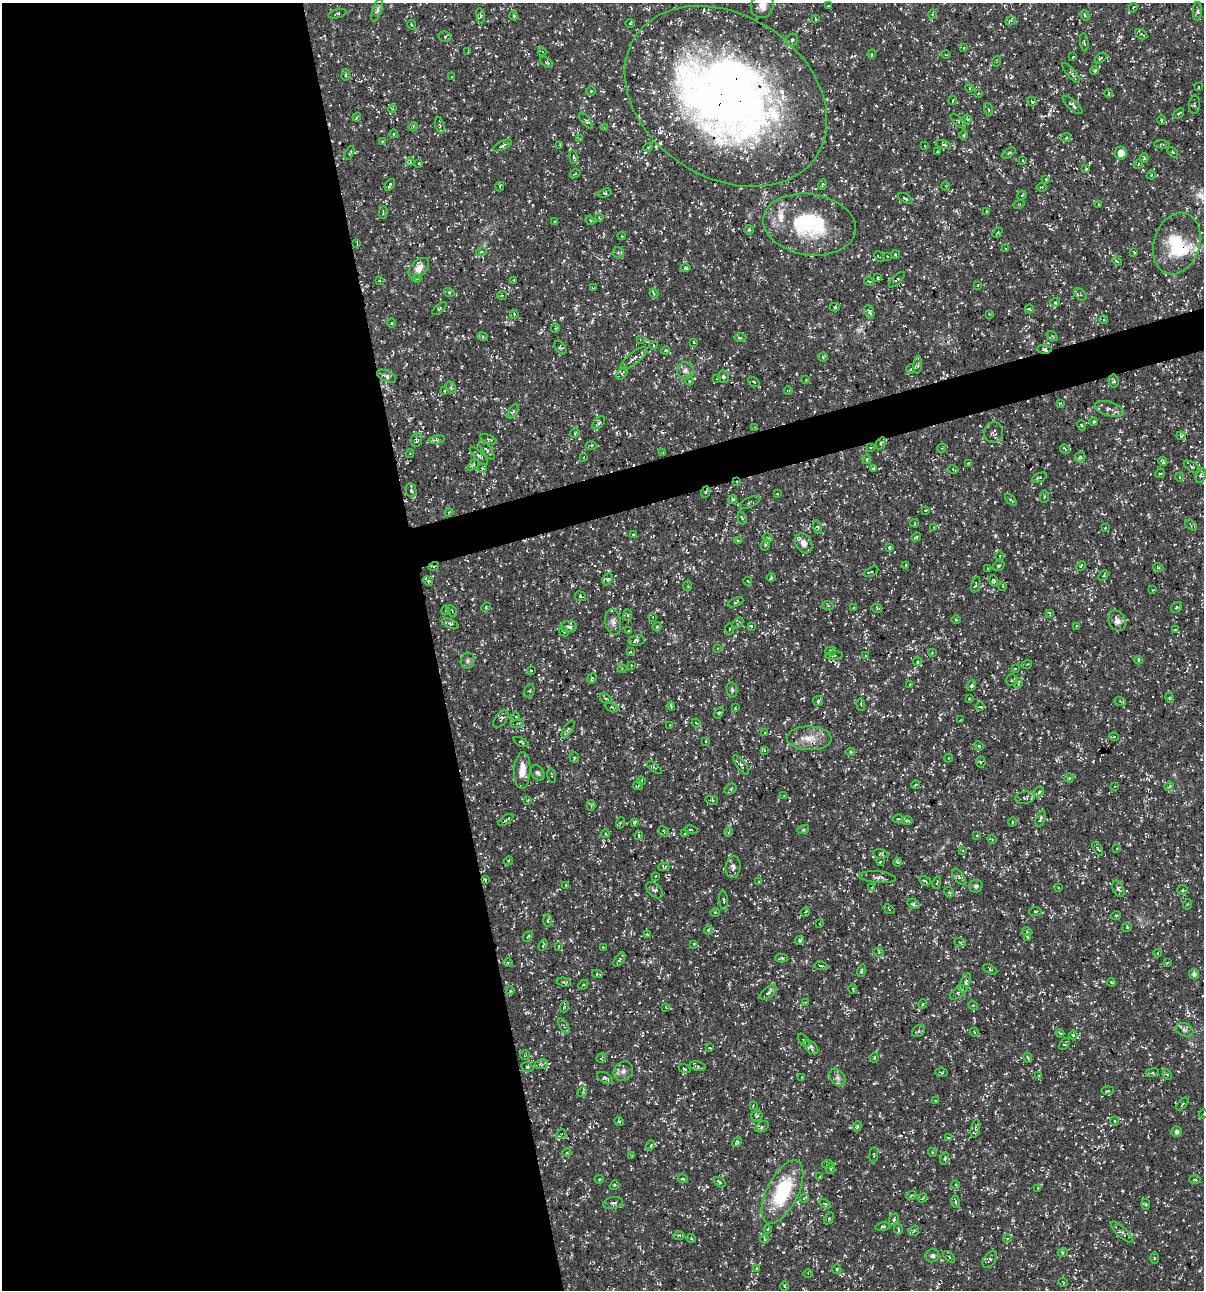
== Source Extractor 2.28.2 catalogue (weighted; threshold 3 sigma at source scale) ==
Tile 9 of 4 x 4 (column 1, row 3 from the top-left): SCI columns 102-1303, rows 1291-2578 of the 4958 x 5157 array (HDU 1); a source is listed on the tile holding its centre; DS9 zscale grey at full resolution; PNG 1206 x 1292 px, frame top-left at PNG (2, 3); each listed source drawn as its Kron ellipse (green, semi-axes under 4 px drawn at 4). Shown black and unused: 38% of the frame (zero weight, under 3 of 5 exposures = <1% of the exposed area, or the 3 px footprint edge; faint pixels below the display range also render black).
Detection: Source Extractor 2.28.2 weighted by HDU 2 'WHT'; one run over the whole footprint, this tile lists its part. Background 0.0172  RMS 0.002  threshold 0.00895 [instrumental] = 3 sigma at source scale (4.5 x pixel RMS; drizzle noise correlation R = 1.50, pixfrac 1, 0.0396/0.0396 arcsec/px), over >= 5 px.
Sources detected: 579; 1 too faint to see at this stretch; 1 inside a brighter object's white glare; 30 cosmic-ray / hot-pixel residue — neither listed nor drawn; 10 inside a brighter listed object's ellipse — not listed separately; of the other 537, all 500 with FLUX_AUTO >= 0.139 (the completeness limit of this list) listed and drawn (37 fainter detections not listed), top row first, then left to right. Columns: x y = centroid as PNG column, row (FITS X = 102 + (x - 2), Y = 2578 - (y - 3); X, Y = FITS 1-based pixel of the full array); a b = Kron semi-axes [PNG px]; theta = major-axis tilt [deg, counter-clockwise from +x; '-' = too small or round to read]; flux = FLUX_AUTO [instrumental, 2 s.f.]
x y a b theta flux
762 6 12 11 - 1.5
828 6 3 2 - 0.15
1133 8 4 3 - 0.17
377 10 12 4 72 0.57
1197 11 9 4 86 0.41
337 14 9 3 16 0.3
932 14 5 3 - 0.19
1085 15 5 4 - 0.25
480 16 8 4 -82 0.37
514 16 4 3 - 0.2
816 19 3 3 - 0.16
1011 21 5 4 - 0.34
630 24 4 3 - 0.22
412 25 5 3 - 0.24
1141 34 6 4 -31 0.36
445 37 6 5 - 0.33
792 40 6 5 - 0.42
1084 42 9 2 -83 0.19
964 48 3 3 - 0.18
468 51 3 2 - 0.14
542 52 4 3 - 0.15
872 54 4 3 - 0.2
946 55 4 3 - 0.15
1073 57 3 2 - 0.14
1101 58 7 4 37 0.29
997 61 5 3 - 0.16
546 62 7 3 -29 0.23
1095 70 4 4 - 0.43
1071 73 13 4 -49 0.48
346 75 6 3 81 0.24
452 77 4 3 - 0.19
1199 87 3 2 - 0.18
969 88 4 4 - 0.26
591 91 5 4 - 0.23
978 93 4 4 - 0.17
1109 93 4 3 - 0.17
726 96 109 81 -33 190
953 101 4 2 - 0.18
1032 102 5 4 - 0.22
1073 105 12 5 -43 0.58
1194 105 9 5 85 0.37
392 109 4 4 - 0.21
988 109 6 3 -71 0.3
1179 114 6 3 40 0.23
357 117 4 3 - 0.26
967 119 5 4 - 0.36
1161 120 5 3 - 0.18
586 121 9 4 -50 0.39
958 121 9 3 -43 0.36
440 125 8 3 -76 0.31
413 127 4 3 - 0.21
604 128 4 4 - 0.2
393 134 4 3 - 0.15
964 135 5 3 - 0.23
1066 138 5 3 - 0.19
580 139 3 3 - 0.15
382 141 4 3 - 0.2
944 144 7 4 -16 0.33
1162 144 8 4 -5 0.3
560 145 3 3 - 0.15
502 146 10 3 27 0.41
924 146 3 2 - 0.15
648 147 4 3 - 0.19
938 151 3 2 - 0.16
1173 152 6 2 -45 0.16
349 153 7 4 61 0.33
1009 153 8 3 34 0.25
1121 153 6 6 - 1.5
573 157 7 3 -81 0.26
1144 158 4 4 - 0.3
1022 160 4 2 - 0.18
410 162 4 3 - 0.27
419 163 3 2 - 0.17
1138 164 5 3 - 0.18
1086 169 3 3 - 0.27
575 174 5 3 - 0.16
1151 175 4 4 - 0.2
1046 179 4 3 - 0.2
390 185 6 2 56 0.29
822 185 5 3 - 0.26
500 186 5 2 - 0.2
946 186 4 3 - 0.16
1042 187 5 4 - 0.25
605 193 7 4 18 0.28
1022 195 5 2 - 0.15
905 198 8 3 -30 0.31
1019 204 6 3 18 0.19
1098 204 3 2 - 0.14
986 211 3 2 - 0.15
383 212 6 2 86 0.19
599 218 4 4 - 0.19
590 220 5 4 - 0.23
555 221 4 2 - 0.17
809 225 47 30 -9 18
749 230 5 5 - 0.28
997 233 6 3 44 0.18
622 236 4 3 - 0.15
357 243 3 3 - 0.25
1177 244 31 23 72 9.2
1006 249 3 3 - 0.18
481 252 5 3 - 0.3
1134 252 3 2 - 0.21
618 253 6 5 - 0.4
895 255 4 3 - 0.43
887 256 2 2 - 0.19
879 257 6 2 -47 0.16
1117 261 5 3 - 0.23
419 268 12 7 47 1.6
685 268 5 4 - 0.44
877 278 4 2 - 0.22
417 279 4 3 - 0.17
514 280 4 3 - 0.25
897 280 10 2 44 0.23
380 281 4 3 - 0.23
869 281 5 3 - 0.17
978 285 3 2 - 0.15
593 287 4 2 - 0.17
449 292 5 3 - 0.22
654 293 5 3 - 0.34
1080 294 7 5 -46 0.37
502 295 5 3 - 0.19
1055 302 4 3 - 0.16
835 307 5 4 - 0.21
439 309 9 4 39 0.3
1029 309 4 4 - 0.22
869 312 7 4 -69 0.47
514 314 4 4 - 0.21
989 314 3 3 - 0.15
1104 320 4 3 - 0.19
391 323 5 3 - 0.19
555 328 4 4 - 0.23
1052 336 6 4 -34 0.26
483 337 5 3 - 0.26
740 338 6 4 0 0.3
640 339 4 3 - 0.14
694 342 4 3 - 0.22
653 345 4 3 - 0.21
560 348 8 4 -53 0.33
1044 349 7 4 -3 0.48
666 350 4 3 - 0.19
823 357 5 5 - 0.23
634 358 16 5 39 1.1
918 365 8 4 84 0.44
911 369 5 3 - 0.21
685 370 8 8 - 0.91
622 373 7 4 53 0.39
387 376 10 5 -25 0.78
723 377 6 5 - 0.38
717 379 3 2 - 0.19
806 380 4 4 - 0.18
689 381 4 3 - 0.21
1114 381 6 5 - 0.44
754 382 6 3 -35 0.21
451 387 6 4 -63 0.46
444 391 3 2 - 0.2
788 391 4 3 - 0.16
1060 403 4 3 - 0.19
1109 409 15 7 -18 1.1
513 411 8 4 57 0.45
1093 422 4 4 - 0.27
599 423 8 4 47 0.44
1081 425 5 3 - 0.18
755 428 4 2 - 0.14
575 433 5 4 - 0.25
994 433 10 9 - 0.77
1181 436 4 4 - 0.23
489 439 8 3 -23 0.27
416 440 7 5 82 0.49
437 440 8 4 9 0.42
881 443 6 4 55 0.32
591 445 5 3 - 0.29
870 447 3 2 - 0.16
942 448 4 3 - 0.16
1065 449 5 3 - 0.26
487 450 11 4 -53 0.51
663 453 4 3 - 0.19
410 454 4 4 - 0.21
479 456 12 4 -45 0.43
584 457 3 2 - 0.14
1080 457 5 5 - 0.35
867 459 5 3 - 0.22
1163 462 4 3 - 0.36
968 463 3 2 - 0.23
473 465 6 4 44 0.32
1192 467 9 4 -29 0.39
482 468 4 4 - 0.23
873 468 4 3 - 0.2
953 469 5 4 - 0.22
1160 473 5 3 - 0.17
1201 475 7 5 68 0.38
1039 477 8 3 23 0.28
1179 477 4 3 - 0.17
737 482 4 4 - 0.24
411 490 7 5 -76 0.43
706 492 6 3 69 0.24
777 494 4 2 - 0.14
1044 497 6 3 88 0.23
733 499 4 4 - 0.34
1011 500 7 3 -45 0.3
750 502 11 5 25 0.39
926 510 3 2 - 0.17
449 512 4 3 - 0.16
742 518 6 4 -72 0.29
915 523 4 2 - 0.14
1191 525 7 4 -39 0.33
818 527 7 3 -77 0.24
934 528 4 2 - 0.17
1105 528 4 3 - 0.2
633 535 3 3 - 0.23
916 537 5 2 - 0.25
768 538 5 3 - 0.17
738 540 4 3 - 0.14
804 543 10 8 -59 1.4
765 545 6 4 71 0.24
889 547 3 2 - 0.21
1000 556 4 3 - 0.16
906 565 3 3 - 0.2
434 566 5 3 - 0.19
999 566 6 5 - 0.3
1081 566 5 3 - 0.19
1158 567 5 3 - 0.23
988 568 4 3 - 0.28
871 572 8 3 28 0.23
1103 575 6 4 47 0.24
771 578 4 3 - 0.26
608 579 6 4 62 0.39
428 581 5 4 - 0.26
748 581 4 3 - 0.19
993 581 6 4 -77 0.32
976 585 8 3 72 0.26
687 586 5 3 - 0.22
1003 586 3 3 - 0.16
1153 590 3 2 - 0.16
580 596 5 5 - 0.45
735 602 8 3 23 0.26
828 606 6 3 -18 0.26
486 607 5 3 - 0.19
1176 607 6 4 37 0.3
853 608 3 3 - 0.22
877 608 5 4 - 0.23
446 610 5 3 - 0.17
452 611 6 2 -60 0.19
1050 613 3 3 - 0.22
627 615 5 4 - 0.23
653 617 4 3 - 0.16
956 619 5 3 - 0.19
1117 621 11 8 -66 1.1
613 622 13 7 -79 0.96
738 623 6 3 43 0.27
450 624 9 3 -21 0.32
751 626 4 4 - 0.24
1076 626 3 2 - 0.19
569 627 8 5 1 0.75
657 627 4 3 - 0.24
729 629 6 4 88 0.29
1176 630 4 3 - 0.39
629 631 3 3 - 0.31
564 632 5 3 - 0.33
636 640 8 5 10 0.51
718 648 3 3 - 0.14
831 651 5 4 - 0.42
630 652 4 2 - 0.14
932 652 4 2 - 0.21
834 655 8 3 6 0.28
865 655 3 2 - 0.19
1139 660 4 3 - 0.19
468 661 8 7 - 0.54
917 662 4 4 - 0.35
1027 664 5 3 - 0.18
631 665 3 3 - 0.14
622 669 4 4 - 0.25
1015 669 4 2 - 0.14
531 671 3 2 - 0.15
592 678 6 4 71 0.28
1011 680 5 5 - 0.4
1019 683 5 3 - 0.17
910 684 3 3 - 0.24
971 685 5 4 - 0.53
732 690 8 5 -80 0.39
529 691 6 5 - 0.3
969 698 2 2 - 0.15
1170 698 5 3 - 0.19
606 699 7 4 -31 0.32
818 701 5 5 - 0.29
1120 701 6 3 -20 0.26
861 704 6 2 -85 0.18
671 706 4 2 - 0.25
611 707 7 3 -24 0.23
980 707 5 3 - 0.2
735 708 3 2 - 0.15
719 713 6 3 52 0.22
516 717 4 4 - 0.37
501 719 10 5 54 0.6
961 719 3 2 - 0.14
696 723 4 3 - 0.15
517 724 6 3 14 0.34
670 726 3 2 - 0.14
568 729 10 3 56 0.37
764 733 4 2 - 0.16
1114 737 5 3 - 0.18
809 738 22 12 -1 3
706 741 4 3 - 0.14
521 742 8 3 -25 0.25
979 746 5 3 - 0.19
765 750 4 3 - 0.27
851 752 4 4 - 0.25
574 758 5 4 - 0.24
948 758 4 3 - 0.17
981 762 5 5 - 0.29
741 765 11 4 -53 0.49
654 768 9 3 -38 0.3
522 770 18 8 88 2.5
538 773 8 6 -57 0.49
552 776 7 3 -77 0.22
1069 778 4 4 - 0.26
642 781 4 3 - 0.19
915 785 4 3 - 0.18
638 786 5 2 - 0.23
1115 786 4 3 - 0.15
1169 786 5 4 - 0.25
731 789 6 5 - 0.29
1039 792 6 4 47 0.32
784 795 3 2 - 0.22
1025 798 10 6 8 0.61
528 800 3 3 - 0.15
712 800 6 4 -13 0.25
591 805 5 4 - 0.27
1041 818 8 4 69 0.61
898 819 5 4 - 0.25
506 820 8 2 35 0.33
907 821 5 3 - 0.22
1012 822 4 3 - 0.16
620 823 6 3 70 0.23
634 823 4 3 - 0.27
691 830 7 3 -12 0.33
803 830 6 4 17 0.24
664 831 6 2 -46 0.2
729 832 4 3 - 0.19
606 834 4 3 - 0.14
685 834 4 3 - 0.35
639 835 4 3 - 0.27
977 836 3 2 - 0.16
992 839 5 3 - 0.19
1098 849 8 3 -60 0.26
1117 849 4 2 - 0.15
962 850 3 3 - 0.2
881 854 8 4 -8 0.33
508 861 5 3 - 0.21
880 862 3 2 - 0.17
898 862 4 4 - 0.25
664 867 5 3 - 0.33
733 867 11 7 83 0.86
655 876 3 3 - 0.21
877 877 18 6 -5 0.82
959 877 9 4 -55 0.59
485 880 4 3 - 0.26
925 881 6 2 -31 0.21
758 882 3 2 - 0.14
937 883 6 2 78 0.17
566 885 3 3 - 0.18
976 886 7 6 - 0.45
872 887 3 2 - 0.15
1059 888 3 2 - 0.16
1118 889 9 5 -63 0.5
655 890 10 6 -42 0.61
1182 890 5 4 - 0.4
949 892 5 4 - 0.31
724 900 9 3 -86 0.29
914 904 6 4 -33 0.33
1188 904 5 3 - 0.16
889 909 6 3 -38 0.19
1035 911 6 3 7 0.23
715 912 4 4 - 0.2
805 912 5 3 - 0.2
1116 915 5 3 - 0.18
548 920 6 3 -89 0.29
820 924 4 2 - 0.14
1127 927 5 4 - 0.24
708 930 4 4 - 0.24
1027 932 5 3 - 0.22
647 934 3 3 - 0.17
528 936 6 2 55 0.2
1027 937 4 4 - 0.22
800 940 5 3 - 0.48
960 942 6 3 -21 0.22
694 944 4 3 - 0.21
543 945 5 2 - 0.23
559 946 3 2 - 0.15
603 947 3 3 - 0.16
879 953 5 3 - 0.24
1158 953 4 3 - 0.19
781 958 6 3 2 0.26
619 960 8 4 54 0.32
508 963 5 3 - 0.21
1167 963 4 2 - 0.15
821 966 7 3 -9 0.24
990 969 8 3 -27 0.25
861 971 6 4 72 0.3
597 974 5 3 - 0.27
1194 974 5 5 - 0.67
564 982 7 3 -11 0.33
1111 982 4 3 - 0.19
965 983 10 4 70 0.55
583 985 5 3 - 0.16
853 989 5 2 - 0.21
510 991 4 3 - 0.2
768 992 10 5 38 0.68
958 993 10 5 37 0.53
805 1003 3 2 - 0.16
923 1004 5 3 - 0.2
973 1005 5 4 - 0.22
564 1007 6 3 71 0.21
666 1008 4 3 - 0.15
564 1026 8 3 -58 0.33
1184 1030 9 6 -17 0.7
919 1031 7 5 36 0.33
974 1032 4 3 - 0.14
1060 1033 4 3 - 0.25
1073 1035 4 4 - 0.24
804 1040 7 2 -54 0.17
1064 1044 7 3 54 0.28
811 1047 9 5 -42 0.66
710 1048 4 2 - 0.2
525 1055 5 2 - 0.14
601 1058 5 3 - 0.19
874 1058 5 3 - 0.23
1028 1058 5 3 - 0.22
542 1064 6 5 - 0.45
697 1066 8 4 -10 0.4
527 1067 6 4 -23 0.3
684 1069 6 2 -21 0.15
623 1071 10 9 - 0.97
941 1072 6 3 -1 0.21
1152 1073 6 4 17 0.26
1167 1075 5 4 - 0.32
1038 1076 3 3 - 0.21
802 1077 3 3 - 0.19
605 1078 8 5 -31 0.54
837 1078 10 7 -49 0.84
1108 1091 6 3 6 0.22
582 1092 5 4 - 0.4
935 1101 3 2 - 0.16
1182 1104 7 3 48 0.23
753 1106 3 2 - 0.17
1203 1114 4 3 - 0.15
757 1116 6 5 - 0.42
619 1121 5 4 - 0.24
1114 1121 4 3 - 0.15
857 1126 5 4 - 0.23
762 1127 7 5 30 0.4
975 1129 9 3 78 0.33
1177 1131 5 5 - 0.52
561 1134 5 4 - 0.22
948 1138 4 2 - 0.18
737 1142 5 3 - 0.35
651 1145 5 3 - 0.18
932 1152 4 3 - 0.19
567 1153 4 3 - 0.15
632 1155 4 2 - 0.17
874 1155 8 3 84 0.26
944 1159 6 4 74 0.34
828 1164 5 3 - 0.22
831 1168 5 3 - 0.21
820 1177 3 3 - 0.18
599 1179 4 4 - 0.21
683 1179 5 4 - 0.24
1195 1179 6 4 -2 0.23
720 1182 6 4 -37 0.36
614 1185 5 4 - 0.26
956 1185 4 3 - 0.18
1038 1188 4 3 - 0.18
782 1192 34 15 63 14
911 1196 5 3 - 0.21
804 1198 4 3 - 0.28
923 1198 5 4 - 0.24
955 1202 6 3 -81 0.28
613 1203 10 6 10 0.58
825 1204 6 4 -30 0.3
1146 1204 5 3 - 0.22
829 1218 6 4 56 0.25
894 1220 6 5 - 0.35
882 1226 7 4 12 0.32
768 1229 4 3 - 0.21
898 1229 5 3 - 0.31
914 1231 6 4 55 0.21
1122 1232 15 5 -43 0.63
679 1235 6 4 -1 0.18
691 1238 5 3 - 0.24
1007 1238 4 3 - 0.19
765 1239 4 4 - 0.21
1063 1252 5 3 - 0.22
933 1256 7 6 - 0.47
949 1257 7 2 -45 0.2
1154 1258 6 4 -90 0.3
990 1259 9 6 56 0.54
756 1268 4 3 - 0.17
837 1269 5 4 - 0.33
808 1274 5 3 - 0.22
1063 1282 4 3 - 0.15
784 1286 5 3 - 0.22
Overlapping masked pixels (flux is a lower limit): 9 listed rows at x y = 726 96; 809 225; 1177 244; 1044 349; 881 443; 737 482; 434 566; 485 880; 655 890
Isophote crosses this tile's border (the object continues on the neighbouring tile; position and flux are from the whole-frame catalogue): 3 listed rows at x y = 762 6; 726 96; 1203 1114
Unlisted compact peaks at least as high as the median listed source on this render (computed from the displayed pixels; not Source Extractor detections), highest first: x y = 1049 115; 995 536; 1093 761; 1122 1191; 561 318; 650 826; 874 1083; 1120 36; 940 719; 480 322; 949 1108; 1018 552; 636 894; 616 433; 696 757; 572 586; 784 723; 908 675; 673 834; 571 940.